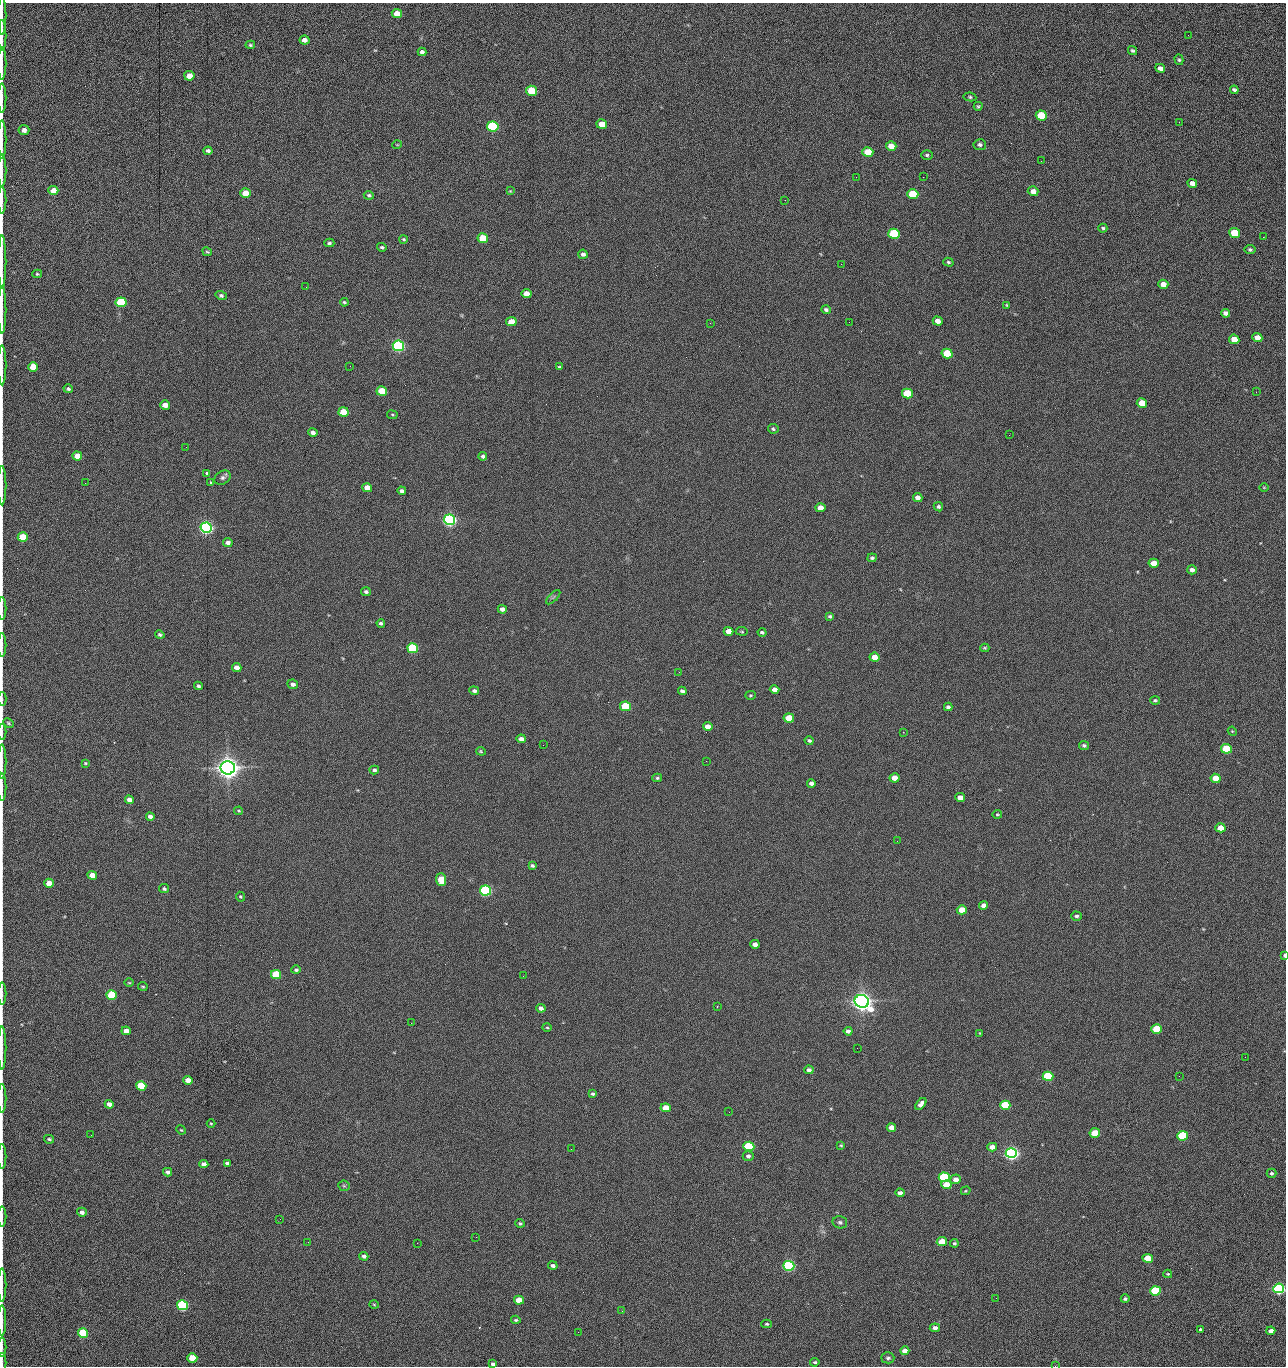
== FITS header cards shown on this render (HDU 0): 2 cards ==
NAXIS1  =                 1284 /fastest changing axis
NAXIS2  =                 1364 /next to fastest changing axis

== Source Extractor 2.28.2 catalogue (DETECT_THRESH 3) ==
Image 1284 x 1364 px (HDU 0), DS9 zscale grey, 1 PNG px = 1 image px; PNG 1288 x 1368 px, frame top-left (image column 1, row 1364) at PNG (2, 3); each listed source drawn as its Kron ellipse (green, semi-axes under 4 px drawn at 4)
Background 148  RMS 15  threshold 44.8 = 3 sigma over >= 5 px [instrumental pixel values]
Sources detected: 273; all 273 listed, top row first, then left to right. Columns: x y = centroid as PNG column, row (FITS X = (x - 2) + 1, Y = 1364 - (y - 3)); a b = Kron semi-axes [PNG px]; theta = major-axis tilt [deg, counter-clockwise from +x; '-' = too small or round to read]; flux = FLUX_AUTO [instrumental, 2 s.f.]
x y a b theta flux
397 13 5 4 - 1.3e+04
2 16 19 2 90 3.2e+03
1188 35 2 2 - 7.7e+02
2 36 15 2 90 3.3e+03
304 40 5 4 - 5.2e+03
250 45 4 4 - 1.4e+03
1132 51 5 4 - 1.6e+03
422 52 4 4 - 2.5e+03
1179 60 5 4 - 1.5e+03
2 63 16 2 90 3.0e+03
1160 68 5 4 - 4.5e+03
189 76 5 4 - 1.4e+04
1234 90 4 3 - 2.1e+03
532 91 5 5 - 4.3e+04
970 97 6 4 -10 1.6e+03
2 98 14 2 90 2.4e+03
978 106 4 4 - 1.4e+03
1041 116 5 5 - 6.2e+04
1179 122 3 2 - 8.7e+02
602 124 5 4 - 1.5e+04
493 126 6 5 - 1.6e+05
24 130 5 5 - 5.4e+03
2 140 19 2 90 2.3e+03
397 145 5 3 - 7.8e+02
980 145 6 5 - 2.5e+03
891 146 5 4 - 1.2e+04
208 151 4 3 - 2.4e+03
868 152 5 5 - 2.8e+04
927 155 5 4 - 1.7e+03
1041 161 2 2 - 1.1e+03
2 171 16 2 90 2.6e+03
856 177 2 2 - 1.5e+03
923 177 2 2 - 1.2e+04
1192 183 5 4 - 6.4e+03
53 190 5 4 - 1.0e+04
510 191 4 3 - 7.9e+02
1033 191 5 5 - 6.0e+03
245 193 5 4 - 2.0e+04
913 194 5 5 - 5.2e+04
369 195 5 4 - 1.6e+03
2 200 13 2 90 2.5e+03
785 200 2 2 - 3.8e+02
1103 228 4 4 - 1.6e+03
1235 233 5 5 - 4.3e+04
894 234 5 5 - 1.0e+05
1263 237 2 2 - 5.4e+02
483 238 5 5 - 4.1e+04
404 239 4 4 - 1.2e+03
329 243 5 4 - 1.7e+03
382 247 5 4 - 1.7e+03
1250 250 5 4 - 2.1e+03
207 252 5 3 - 1.1e+03
583 254 5 4 - 2.9e+03
2 262 26 2 90 4.3e+03
948 262 5 4 - 1.7e+03
841 264 2 2 - 1.8e+04
37 274 5 4 - 1.2e+03
1163 284 5 4 - 7.8e+03
306 287 2 2 - 4.2e+02
527 294 5 4 - 9.3e+03
221 296 5 4 - 2.0e+03
121 302 5 5 - 1.0e+05
344 302 4 3 - 1.2e+03
1007 305 4 4 - 1.2e+03
2 310 24 2 90 4.6e+03
826 310 5 4 - 2.1e+03
1226 313 5 4 - 3.9e+03
938 321 5 4 - 7.5e+03
511 322 5 4 - 1.6e+04
849 322 2 2 - 4.3e+02
710 323 2 2 - 2.4e+03
1257 338 5 4 - 1.0e+04
1234 339 5 4 - 1.6e+04
398 346 5 5 - 3.0e+05
947 353 5 5 - 5.8e+04
2 365 20 2 90 3.2e+03
350 366 2 2 - 1.7e+03
33 367 5 4 - 2.5e+04
560 367 4 3 - 1.3e+03
68 389 4 4 - 1.8e+03
382 391 5 4 - 3.7e+04
1256 392 3 2 - 7.6e+02
907 394 5 5 - 6.1e+04
1142 403 5 4 - 1.9e+04
165 405 5 4 - 8.8e+03
343 412 5 4 - 3.0e+04
392 415 5 3 - 1.0e+03
773 429 5 4 - 1.9e+03
313 432 5 4 - 3.7e+03
1009 435 2 2 - 2.2e+03
186 447 2 2 - 1.9e+03
77 456 5 4 - 1.2e+04
483 456 4 4 - 2.6e+03
207 473 4 3 - 3.4e+03
223 478 9 6 31 3.0e+03
210 482 3 3 - 1.2e+03
85 483 2 2 - 5.5e+02
2 486 20 2 90 3.6e+03
1264 487 5 3 - 8.1e+02
367 488 5 4 - 1.0e+04
402 491 4 4 - 2.7e+03
918 497 5 4 - 5.8e+03
938 507 5 4 - 2.0e+03
820 508 5 4 - 8.9e+03
449 520 6 5 - 5.1e+05
206 528 5 5 - 5.4e+05
23 537 5 4 - 4.2e+04
228 543 5 4 - 4.0e+03
872 558 5 4 - 1.8e+03
1154 563 5 4 - 1.4e+04
1192 570 5 4 - 4.1e+03
366 592 5 4 - 2.2e+03
553 597 9 3 45 1.6e+03
2 609 11 2 90 1.9e+03
502 609 4 4 - 4.1e+03
830 616 4 4 - 1.7e+03
381 623 4 3 - 2.0e+03
728 631 5 4 - 1.0e+04
742 631 6 3 -9 1.0e+03
762 632 4 3 - 1.8e+03
160 635 5 3 - 1.9e+03
2 645 12 2 90 2.0e+03
413 648 5 5 - 1.6e+05
985 648 4 3 - 1.3e+03
874 657 5 4 - 1.4e+04
237 667 5 4 - 7.5e+03
679 672 2 2 - 5.6e+02
293 684 5 4 - 4.4e+03
198 686 4 3 - 1.9e+03
774 690 5 4 - 6.2e+03
474 691 5 4 - 2.6e+03
682 691 4 3 - 2.6e+03
750 695 5 4 - 1.2e+03
2 699 7 2 90 1.2e+03
1155 700 5 4 - 1.6e+03
626 706 5 4 - 6.5e+04
948 707 4 4 - 2.4e+03
789 718 5 4 - 2.8e+04
8 723 5 3 - 1.3e+03
708 726 5 4 - 7.5e+03
1232 731 4 3 - 9.2e+02
2 732 8 2 90 1.3e+03
903 732 2 2 - 5.0e+02
521 739 4 4 - 4.4e+03
809 740 5 4 - 2.1e+03
543 745 2 2 - 2.1e+03
1084 745 5 4 - 2.1e+03
1226 749 5 5 - 7.8e+04
481 751 5 4 - 1.2e+03
2 761 17 2 90 2.5e+03
706 761 2 2 - 1.5e+03
85 763 3 3 - 9.9e+02
228 768 7 6 - 1.5e+06
374 770 5 4 - 2.7e+03
657 778 5 4 - 1.5e+03
894 778 5 4 - 1.1e+04
1216 778 5 4 - 2.5e+04
811 783 4 4 - 3.3e+03
2 787 14 2 90 2.4e+03
960 798 5 4 - 8.1e+03
129 800 4 4 - 6.7e+03
239 811 4 4 - 1.1e+03
997 814 5 4 - 1.2e+03
150 817 4 4 - 3.9e+03
1220 828 5 4 - 1.6e+04
897 841 2 2 - 1.8e+03
532 866 4 3 - 1.9e+03
92 875 5 4 - 1.3e+04
441 880 6 5 - 2.8e+04
49 883 5 4 - 1.6e+04
164 889 5 4 - 1.9e+03
486 891 5 5 - 2.4e+05
240 897 5 4 - 1.3e+03
983 905 4 4 - 5.9e+03
962 910 5 4 - 1.9e+04
1076 916 5 4 - 2.2e+03
755 944 5 4 - 6.4e+03
1284 955 4 2 - 2.7e+03
296 970 4 4 - 1.7e+03
276 975 5 4 - 6.2e+04
523 976 2 2 - 1.4e+03
129 983 5 3 - 9.2e+02
143 986 5 2 - 9.9e+02
2 994 11 2 90 1.7e+03
112 995 5 4 - 7.7e+04
862 1001 7 6 - 1.3e+06
717 1006 3 2 - 8.5e+02
541 1008 5 4 - 4.4e+03
411 1023 2 2 - 3.5e+03
547 1027 5 3 - 1.0e+03
1157 1029 5 4 - 4.9e+04
126 1031 5 4 - 1.1e+04
848 1031 4 4 - 3.8e+03
980 1033 4 2 - 7.1e+02
2 1048 21 2 90 3.7e+03
857 1048 3 2 - 7.6e+02
1245 1057 2 2 - 1.2e+03
809 1070 4 4 - 3.4e+03
1048 1076 5 4 - 9.0e+04
1179 1076 2 2 - 1.7e+03
188 1080 5 4 - 1.1e+04
141 1086 5 4 - 6.6e+04
593 1094 4 3 - 1.6e+03
2 1098 14 2 90 2.0e+03
109 1104 4 4 - 5.5e+03
921 1104 7 4 50 5.0e+03
1005 1105 5 4 - 7.4e+04
666 1108 5 4 - 2.1e+04
729 1112 2 2 - 6.8e+02
211 1123 4 3 - 9.6e+02
891 1127 4 4 - 7.2e+03
181 1130 5 4 - 1.0e+03
1095 1133 5 5 - 3.3e+04
91 1135 2 2 - 1.6e+03
1183 1136 5 4 - 1.0e+05
49 1139 5 3 - 1.5e+03
841 1145 4 3 - 1.0e+03
749 1146 5 5 - 1.5e+05
992 1147 5 4 - 7.9e+03
571 1149 2 2 - 6.1e+02
1011 1153 5 5 - 6.2e+05
2 1156 12 2 90 1.9e+03
748 1156 5 5 - 3.0e+03
227 1163 4 3 - 2.3e+03
204 1164 4 4 - 4.5e+03
168 1172 5 3 - 3.6e+03
1272 1173 5 4 - 1.9e+03
944 1177 5 4 - 1.5e+05
956 1179 5 4 - 6.7e+03
946 1185 5 4 - 1.7e+04
344 1186 6 5 - 1.5e+03
966 1191 5 3 - 1.1e+03
900 1193 4 4 - 4.6e+03
82 1212 5 4 - 4.3e+03
2 1216 10 2 90 1.7e+03
280 1219 2 2 - 1.5e+03
840 1222 7 6 - 2.3e+03
520 1223 5 4 - 1.4e+03
476 1237 2 2 - 5.6e+03
308 1242 3 2 - 1.2e+03
942 1242 5 4 - 1.9e+04
417 1243 2 2 - 3.6e+03
954 1243 4 4 - 1.5e+03
364 1256 4 3 - 2.9e+03
1148 1258 5 4 - 2.7e+04
553 1266 5 3 - 3.2e+03
789 1266 5 5 - 3.1e+05
1168 1274 4 3 - 1.1e+03
2 1285 16 2 90 2.9e+03
1279 1288 5 5 - 3.7e+05
1155 1291 5 4 - 8.0e+04
996 1298 2 2 - 1.7e+03
1125 1299 4 4 - 1.8e+03
519 1300 5 4 - 1.8e+04
374 1304 5 3 - 8.6e+02
182 1305 5 5 - 2.4e+05
622 1311 2 2 - 6.8e+02
516 1320 4 3 - 1.4e+03
2 1321 15 2 90 2.4e+03
767 1324 5 4 - 1.4e+03
935 1328 5 4 - 4.3e+03
1200 1329 4 3 - 2.6e+03
1271 1331 4 4 - 5.2e+03
578 1332 2 2 - 2.5e+03
83 1333 5 4 - 9.3e+04
2 1347 9 2 90 1.4e+03
905 1351 4 4 - 7.0e+03
192 1358 5 4 - 3.1e+04
888 1358 6 5 - 2.3e+03
815 1362 5 3 - 1.6e+03
2 1363 10 2 90 1.2e+03
493 1364 4 3 - 2.6e+03
1055 1366 3 2 - 1.4e+03
At the frame edge (FLAGS 8, measured only in part): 32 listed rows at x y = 2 16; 2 36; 2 63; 2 98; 2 140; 2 171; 2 200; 2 262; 2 310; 2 365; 2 486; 23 537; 2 609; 2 645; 2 699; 8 723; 2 732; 2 761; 2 787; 1284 955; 2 994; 2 1048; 2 1098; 2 1156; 2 1216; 2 1285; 1279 1288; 2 1321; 2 1347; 2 1363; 493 1364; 1055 1366

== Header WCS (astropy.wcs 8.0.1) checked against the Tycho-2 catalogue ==
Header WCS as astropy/WCSLIB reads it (CRVAL/CRPIX/CD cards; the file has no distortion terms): RA---TAN/DEC--TAN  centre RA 15:41:40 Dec +51:59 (235.42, +51.98 deg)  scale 1.26 arcsec/px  FOV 26.9' x 28.5'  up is +92 deg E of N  parity flipped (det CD > 0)
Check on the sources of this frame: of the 60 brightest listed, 11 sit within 2.0 arcsec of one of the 11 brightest Tycho-2 stars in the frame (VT <= 12.29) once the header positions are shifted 0.49 arcsec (0.48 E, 0.10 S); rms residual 1.01 arcsec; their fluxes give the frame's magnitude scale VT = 25.23 - 2.5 log10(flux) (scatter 0.22 mag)
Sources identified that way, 11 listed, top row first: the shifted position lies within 2.0 arcsec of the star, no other Tycho-2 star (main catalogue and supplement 1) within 4.0 arcsec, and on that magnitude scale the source's flux lands within +1.5 / -3 mag of the star's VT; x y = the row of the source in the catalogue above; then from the Tycho-2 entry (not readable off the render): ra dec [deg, ICRS J2000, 3 dp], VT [Tycho-2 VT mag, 2 dp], TYC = Tycho-2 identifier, HIP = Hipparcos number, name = IAU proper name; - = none
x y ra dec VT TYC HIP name
398 346 235.614 +52.064 11.61 3489-1132-1 - -
449 520 235.514 +52.049 11.19 3489-1407-1 - -
206 528 235.515 +52.133 11.12 3489-1380-1 - -
228 768 235.378 +52.130 9.31 3489-1322-1 76850 -
486 891 235.303 +52.042 11.52 3489-958-1 - -
862 1001 235.232 +51.912 9.59 3489-824-1 - -
1011 1153 235.143 +51.862 10.97 3489-1016-1 - -
944 1177 235.131 +51.886 12.29 3489-908-1 - -
789 1266 235.084 +51.941 11.45 3489-1346-1 - -
1279 1288 235.062 +51.771 11.53 3489-1453-1 - -
182 1305 235.075 +52.152 11.74 3489-912-1 - -